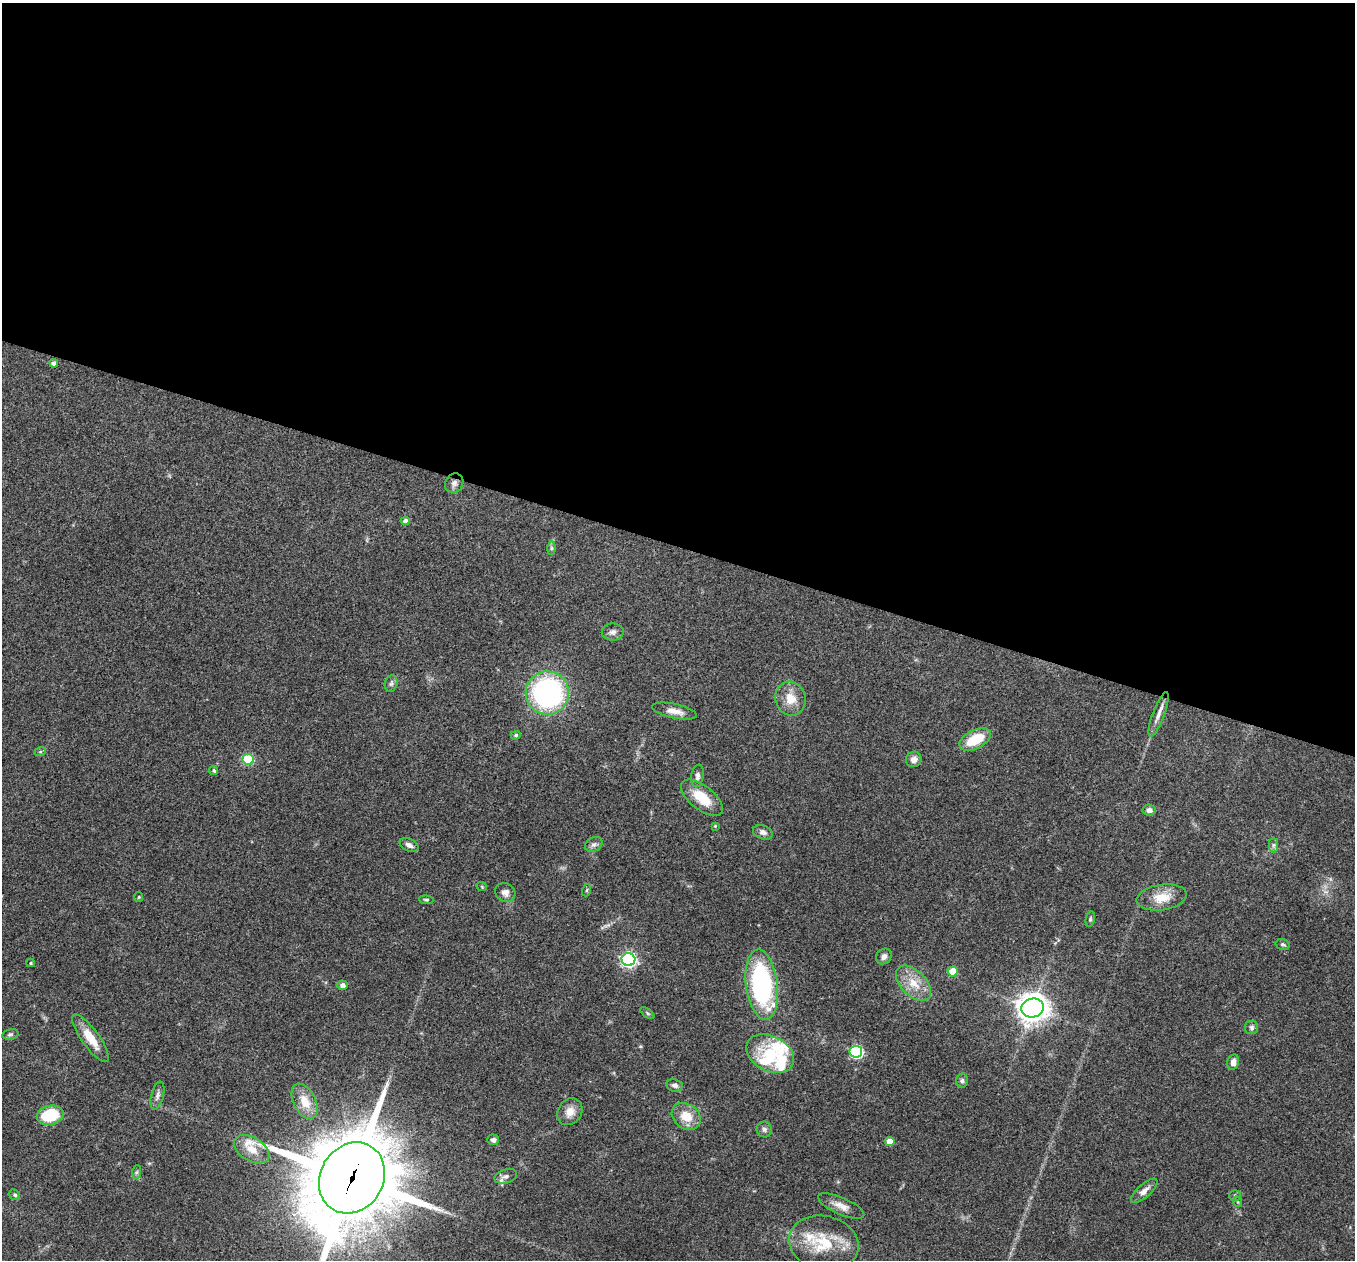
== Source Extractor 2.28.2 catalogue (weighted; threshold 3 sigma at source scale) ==
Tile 3 of 4 x 4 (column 3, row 1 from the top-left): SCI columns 2708-4060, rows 3909-5166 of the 5418 x 5431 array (HDU 1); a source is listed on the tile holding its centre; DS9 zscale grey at full resolution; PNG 1357 x 1262 px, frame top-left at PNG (2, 3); each listed source drawn as its Kron ellipse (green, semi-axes under 4 px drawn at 4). Shown black and unused: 43% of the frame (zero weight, under 3 of 4 exposures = <1% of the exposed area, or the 3 px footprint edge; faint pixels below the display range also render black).
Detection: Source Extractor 2.28.2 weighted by HDU 2 'WHT'; one run over the whole footprint, this tile lists its part. Background 0.079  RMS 0.0058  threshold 0.0261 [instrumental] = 3 sigma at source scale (4.5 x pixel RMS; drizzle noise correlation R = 1.50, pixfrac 1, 0.05/0.05 arcsec/px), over >= 5 px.
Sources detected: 73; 1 inside a brighter object's white glare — neither listed nor drawn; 5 inside a brighter listed object's ellipse — not listed separately; the other 67 listed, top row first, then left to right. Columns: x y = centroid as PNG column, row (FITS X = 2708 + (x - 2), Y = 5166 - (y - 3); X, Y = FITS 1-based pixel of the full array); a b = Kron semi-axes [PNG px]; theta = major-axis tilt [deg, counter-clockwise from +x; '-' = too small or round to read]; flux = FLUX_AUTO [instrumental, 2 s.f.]
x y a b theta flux
54 363 4 4 - 2.3
454 483 10 8 55 2.6
405 521 4 4 - 2.1
551 548 7 4 90 1.1
613 632 11 8 3 2.4
391 684 8 6 73 1.6
547 693 21 21 - 110
790 699 17 15 -74 9.5
674 711 23 7 -12 5.4
1159 714 23 6 69 4.4
516 735 5 4 - 1.1
975 739 17 9 27 18
40 752 6 4 18 0.77
248 759 5 5 - 28
914 759 8 7 - 2.9
214 771 5 4 - 1
697 776 11 6 80 2
702 798 25 12 -38 14
1149 810 6 5 - 2.7
715 826 3 3 - 0.6
763 832 10 7 -20 2.7
594 844 9 7 30 2.1
409 845 10 6 -27 2.8
1273 845 7 4 89 1.4
482 887 5 3 - 0.49
587 890 6 4 71 0.74
505 893 10 9 - 3.2
139 897 5 4 - 0.57
1162 897 25 12 9 11
426 900 7 4 -4 0.89
1090 919 8 4 77 0.92
1283 944 7 5 -16 1.1
884 956 8 7 - 2.5
628 959 7 6 - 140
31 963 4 4 - 0.68
953 971 5 5 - 12
913 983 21 12 -45 11
342 985 5 4 - 2.6
762 985 35 16 -83 90
1033 1008 11 9 15 720
647 1013 8 4 -36 0.89
1251 1027 6 6 - 1.5
10 1034 8 5 10 1.2
90 1038 28 9 -54 12
856 1052 6 6 - 73
770 1054 25 17 -27 23
1233 1062 8 6 77 3.2
962 1081 7 6 - 1.4
675 1085 8 6 -11 2.3
157 1095 14 6 76 2.3
305 1101 19 11 -63 10
570 1112 14 11 56 5.8
50 1115 13 9 12 30
686 1116 15 12 -36 11
764 1129 8 7 - 1.8
493 1140 6 5 - 1.7
890 1141 5 4 - 7
252 1149 19 11 -32 8.1
137 1172 7 4 88 1.2
506 1176 11 7 17 2.4
352 1178 37 31 59 6700
1144 1191 16 6 42 3.4
15 1195 6 5 - 0.97
1235 1195 5 5 - 0.86
1238 1202 5 3 - 0.5
841 1206 25 8 -24 5.5
824 1243 35 27 -14 27
Overlapping masked pixels (flux is a lower limit): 1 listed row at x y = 352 1178
Isophote crosses this tile's border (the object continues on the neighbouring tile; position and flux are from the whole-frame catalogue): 1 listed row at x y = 352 1178